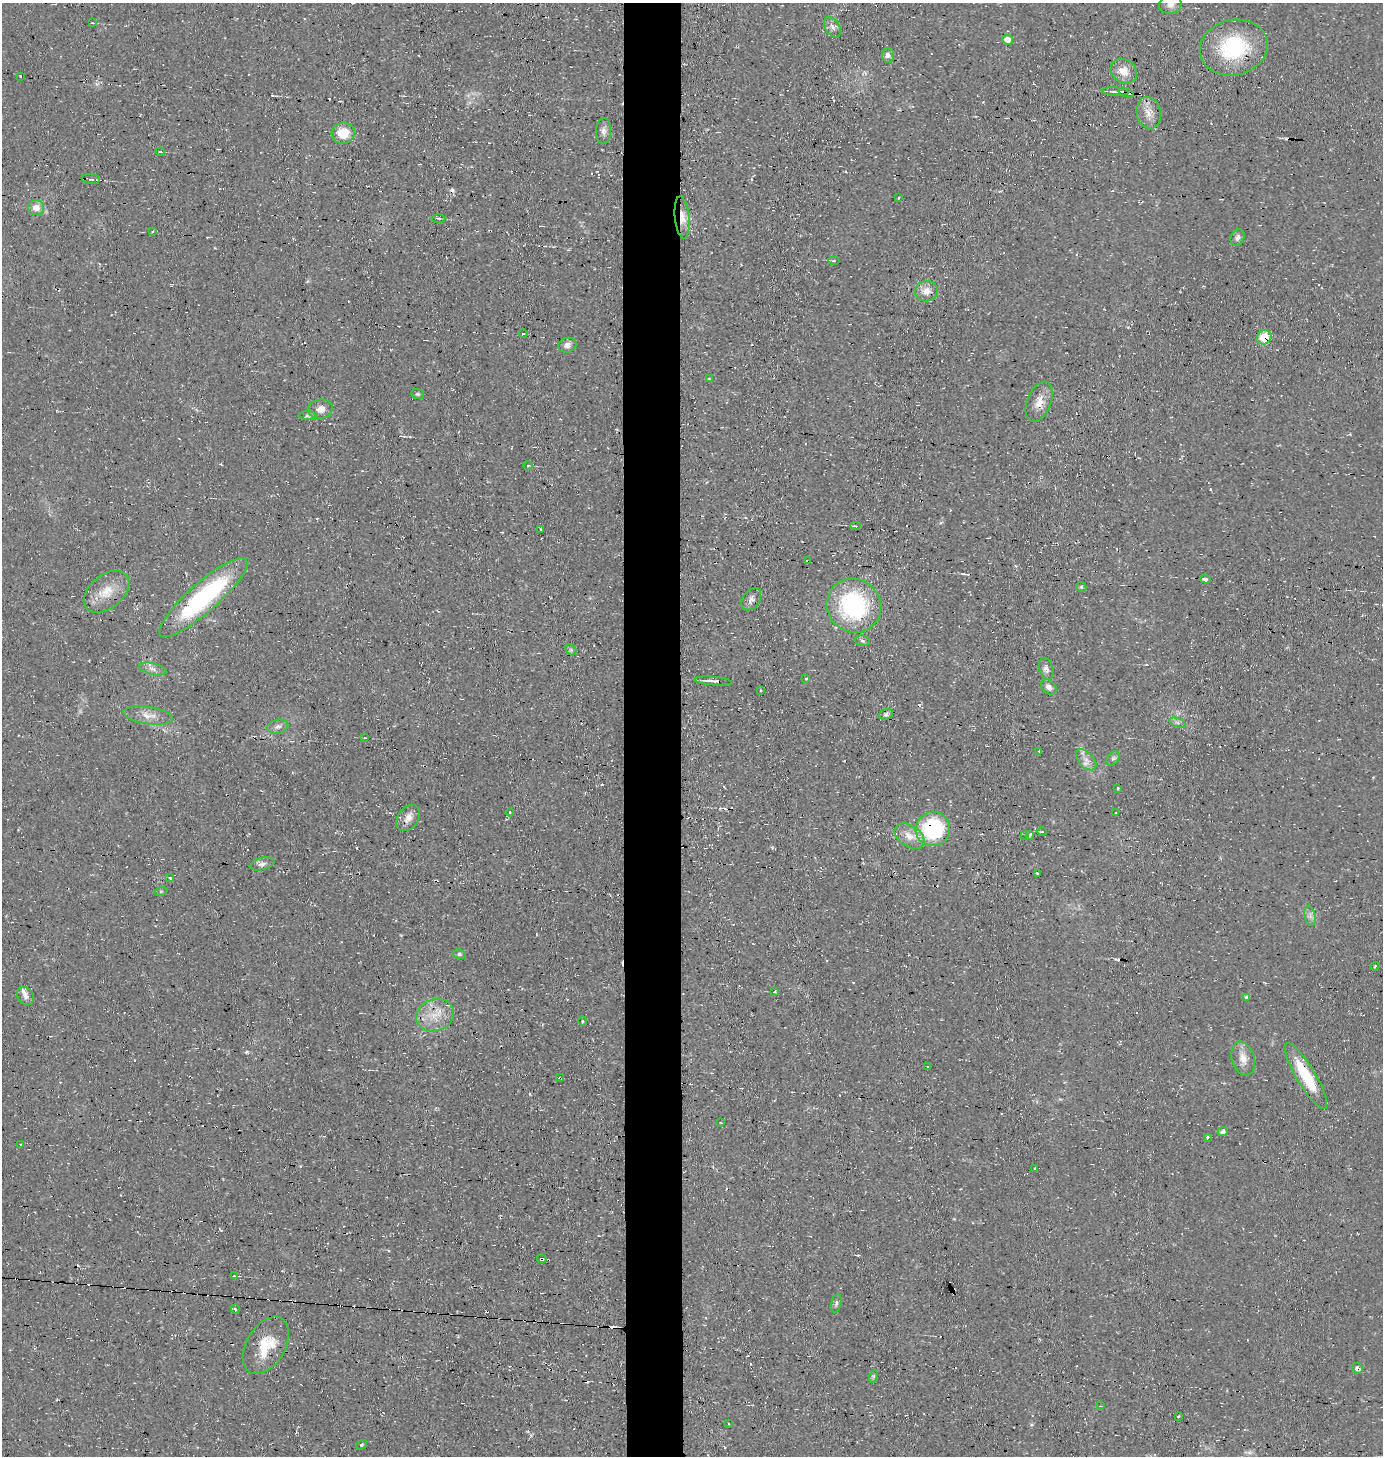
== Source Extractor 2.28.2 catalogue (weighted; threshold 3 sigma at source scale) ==
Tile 5 of 3 x 3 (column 2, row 2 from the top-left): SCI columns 1533-2913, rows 1454-2907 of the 4393 x 4360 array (HDU 1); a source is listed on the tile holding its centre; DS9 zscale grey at full resolution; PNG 1385 x 1458 px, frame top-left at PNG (2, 3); each listed source drawn as its Kron ellipse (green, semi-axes under 4 px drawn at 4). Shown black and unused: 4% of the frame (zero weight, under 2 of 3 exposures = <1% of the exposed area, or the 3 px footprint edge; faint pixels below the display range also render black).
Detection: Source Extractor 2.28.2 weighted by HDU 2 'WHT'; one run over the whole footprint, this tile lists its part. Background 0.0466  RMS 0.0094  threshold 0.0422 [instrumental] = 3 sigma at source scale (4.5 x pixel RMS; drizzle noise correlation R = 1.50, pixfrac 1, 0.05/0.05 arcsec/px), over >= 5 px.
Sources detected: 114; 1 too faint to see at this stretch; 14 cosmic-ray / hot-pixel residue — neither listed nor drawn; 1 inside a brighter listed object's ellipse — not listed separately; the other 98 listed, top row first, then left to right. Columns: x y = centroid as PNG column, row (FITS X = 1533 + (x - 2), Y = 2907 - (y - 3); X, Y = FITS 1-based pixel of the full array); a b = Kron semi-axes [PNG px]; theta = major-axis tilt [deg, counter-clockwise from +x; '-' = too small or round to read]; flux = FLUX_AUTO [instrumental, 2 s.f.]
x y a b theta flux
1170 5 11 9 11 6
93 23 3 2 - 0.73
832 27 11 7 -58 4.1
1008 40 5 5 - 8.4
1234 48 34 27 13 75
888 55 7 6 - 3.3
1124 71 14 11 -30 12
20 76 3 2 - 1.3
1115 92 13 3 -4 2.8
1126 93 8 3 -20 3.4
1149 113 16 12 -78 10
603 131 13 7 87 4.5
343 133 12 10 14 21
160 152 4 2 - 1
91 179 9 5 -6 3.1
898 198 3 2 - 0.73
36 208 8 7 - 7.9
682 217 21 7 -84 11
438 218 7 3 -3 1.5
152 232 3 2 - 0.97
1238 237 9 6 67 3.2
834 261 5 3 - 1.2
927 291 11 10 - 8.7
523 334 5 3 - 0.94
1264 337 7 7 - 26
567 345 9 7 16 4.5
709 379 3 3 - 0.88
418 394 6 5 - 1.5
1039 402 21 12 68 12
320 409 12 9 7 7.9
307 416 9 4 0 2.1
528 466 5 3 - 1.1
855 526 5 2 - 2.2
541 529 3 3 - 1.3
808 561 3 2 - 1.9
1205 579 5 3 - 3.9
1081 587 5 4 - 1.3
106 592 26 16 39 19
203 597 57 14 41 140
751 599 12 8 52 4.2
854 606 28 26 -43 110
862 641 7 5 -6 2.2
571 650 6 4 -45 1.4
153 669 14 5 -15 4.7
1046 669 11 7 -73 4.6
806 678 3 3 - 1.1
713 681 19 3 -5 4.9
1049 687 9 6 -40 4.6
760 691 3 3 - 1.4
886 714 7 5 20 2.2
148 716 25 8 -8 10
1178 722 9 4 -19 2.1
278 727 11 7 11 3.7
365 738 3 2 - 0.82
1039 751 4 2 - 0.84
1113 758 8 5 53 2.2
1086 760 13 7 -47 6.3
1118 788 3 3 - 1.5
510 812 4 3 - 1.9
1116 813 3 3 - 0.93
408 818 14 10 54 7.4
933 829 17 17 - 88
1042 832 4 3 - 0.88
1025 835 3 2 - 0.77
1030 835 4 3 - 1.9
910 836 16 10 -34 12
262 864 13 6 15 3.9
1037 873 3 2 - 1.6
170 878 4 3 - 2
161 891 6 4 19 1.1
1310 916 10 5 -79 3.5
459 954 6 5 - 1.8
1375 966 4 3 - 0.96
775 992 3 3 - 1.6
25 996 10 7 -53 4.4
1247 997 4 3 - 5.9
435 1015 19 16 18 19
582 1021 4 3 - 0.98
1243 1059 17 11 -74 9.8
928 1066 4 3 - 0.7
1306 1076 38 9 -59 40
560 1078 2 2 - 1.1
720 1123 3 3 - 2.9
1223 1132 5 4 - 2.8
1208 1137 3 3 - 1.9
21 1144 3 3 - 6.1
1035 1168 3 2 - 0.65
542 1259 4 3 - 6.8
235 1276 3 2 - 0.6
836 1303 9 5 76 2.2
235 1309 5 3 - 1.1
266 1345 31 19 59 32
1357 1368 6 5 - 3.4
874 1376 6 4 71 1.4
1101 1406 3 3 - 0.89
1178 1416 4 2 - 0.97
729 1424 3 2 - 0.68
361 1445 6 3 33 1.2
Overlapping masked pixels (flux is a lower limit): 10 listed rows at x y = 1126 93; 682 217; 1264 337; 808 561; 203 597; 713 681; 933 829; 560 1078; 542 1259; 1357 1368
Isophote crosses this tile's border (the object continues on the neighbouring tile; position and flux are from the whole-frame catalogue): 1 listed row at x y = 1170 5
Unlisted compact peaks at least as high as the median listed source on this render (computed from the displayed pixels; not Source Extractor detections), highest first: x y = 247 1052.